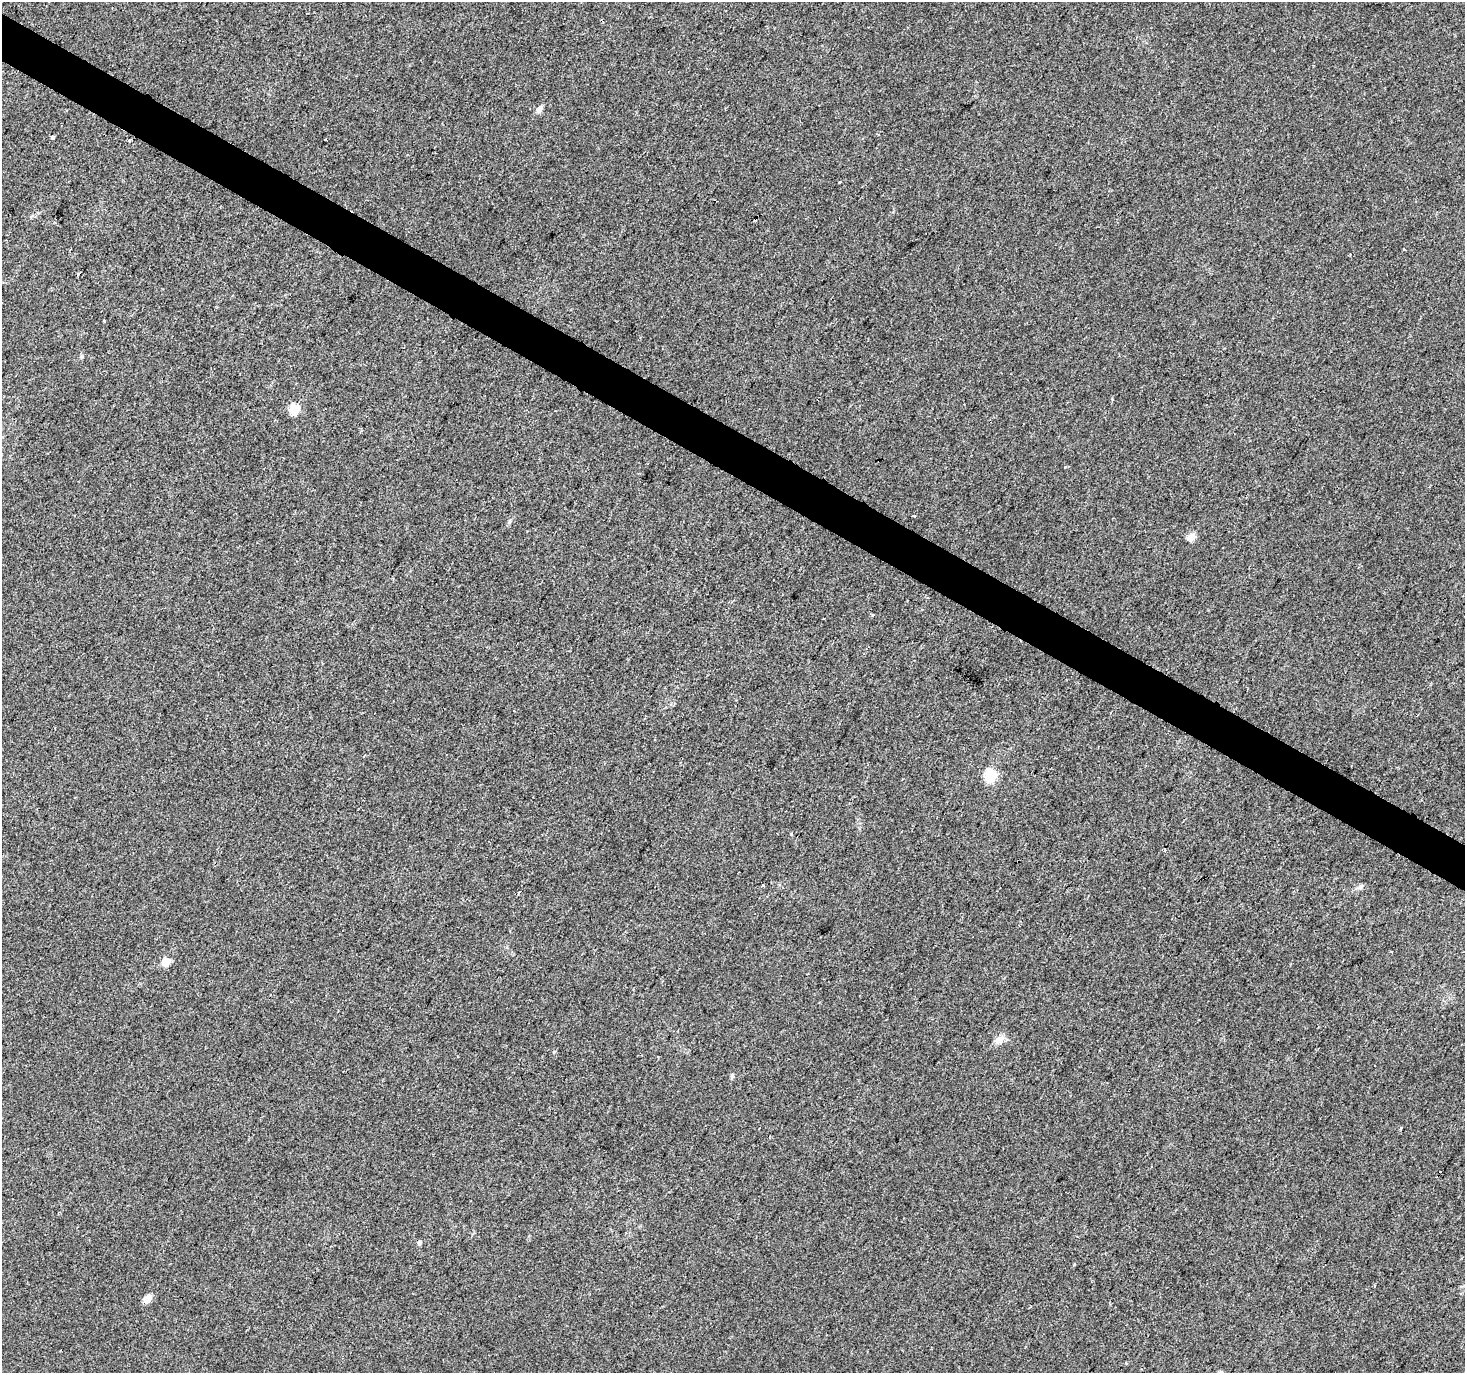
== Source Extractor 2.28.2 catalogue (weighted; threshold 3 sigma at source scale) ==
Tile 11 of 4 x 4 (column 3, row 3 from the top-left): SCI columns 2933-4395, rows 1630-3000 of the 5859 x 5934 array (HDU 1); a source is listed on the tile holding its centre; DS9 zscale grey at full resolution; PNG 1467 x 1375 px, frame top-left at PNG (2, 2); no overlay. Shown black and unused: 3% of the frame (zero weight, under 2 of 3 exposures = <1% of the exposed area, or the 3 px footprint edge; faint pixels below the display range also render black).
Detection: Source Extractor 2.28.2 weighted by HDU 2 'WHT'; one run over the whole footprint, this tile lists its part. Background 0.00727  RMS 0.0046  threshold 0.0209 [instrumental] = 3 sigma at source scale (4.5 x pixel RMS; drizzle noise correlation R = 1.50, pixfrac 1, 0.0396/0.0396 arcsec/px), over >= 5 px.
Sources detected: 29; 5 cosmic-ray / hot-pixel residue — not listed; the other 24 listed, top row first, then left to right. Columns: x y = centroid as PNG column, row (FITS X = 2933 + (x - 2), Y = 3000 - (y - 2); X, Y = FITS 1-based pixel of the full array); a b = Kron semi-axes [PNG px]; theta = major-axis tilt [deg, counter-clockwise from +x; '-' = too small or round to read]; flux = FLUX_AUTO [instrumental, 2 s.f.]
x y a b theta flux
539 109 6 4 58 4.3
52 137 3 3 - 1.7
325 139 3 3 - 1.8
129 140 4 2 - 1.3
839 182 3 3 - 1.8
1404 249 3 2 - 0.62
104 321 3 3 - 3
81 357 6 4 89 0.65
1112 399 4 3 - 0.39
294 409 5 5 - 31
509 522 6 4 72 0.69
1191 537 5 4 - 11
990 775 6 5 - 45
791 834 3 3 - 0.8
1165 850 3 3 - 2.2
763 885 3 2 - 0.49
1360 887 8 6 34 1.3
166 962 5 5 - 15
999 1039 15 8 22 3
554 1052 5 4 - 0.49
732 1076 5 5 - 0.74
1401 1128 3 2 - 0.88
419 1243 6 5 - 0.95
148 1299 11 8 35 2.9